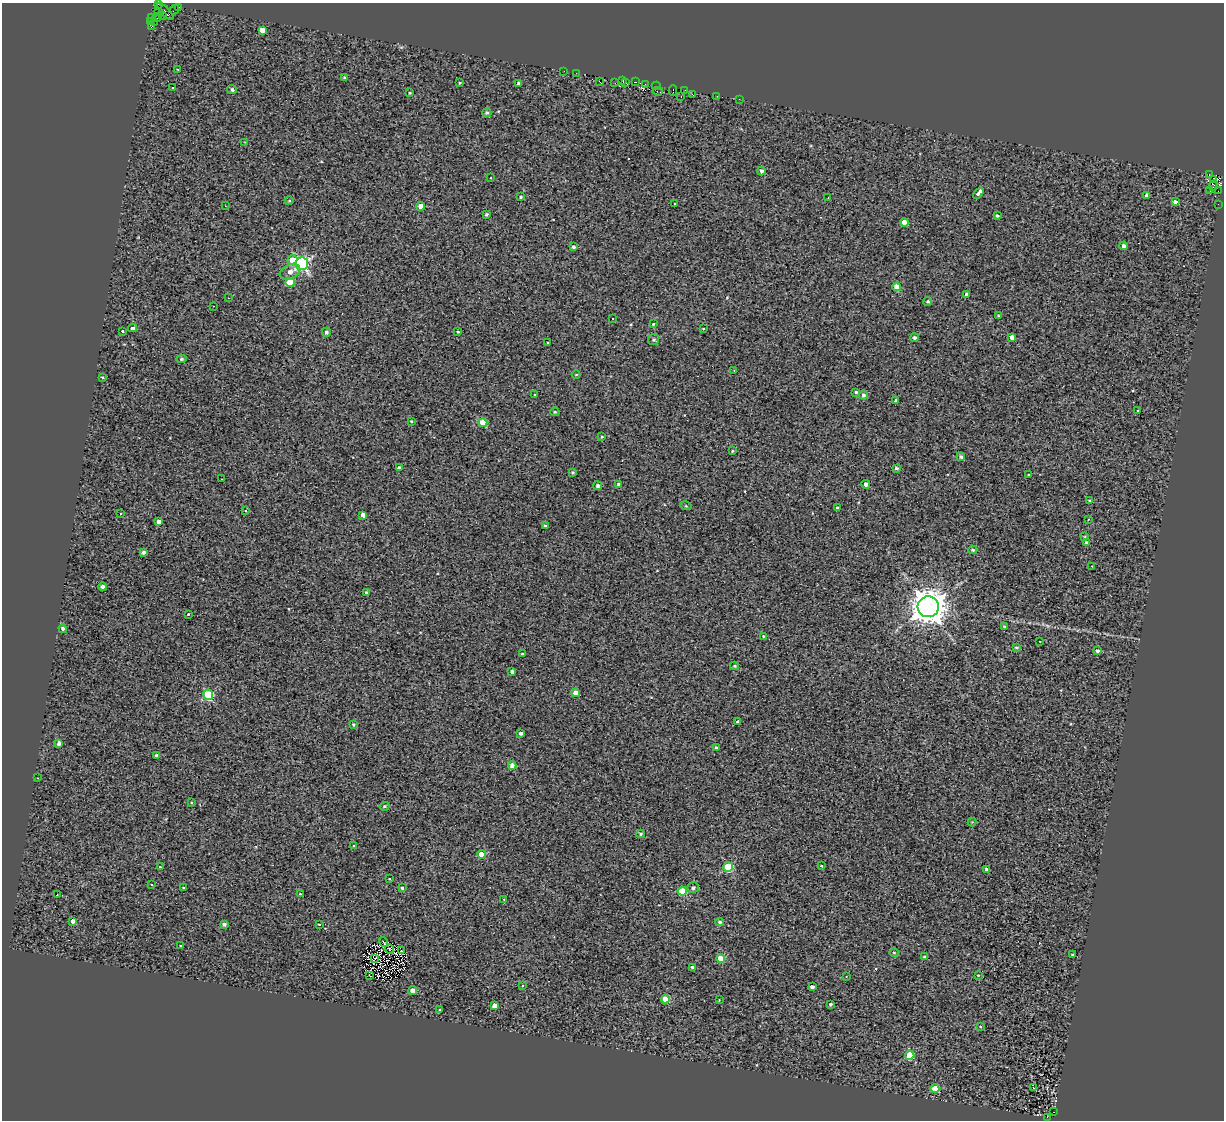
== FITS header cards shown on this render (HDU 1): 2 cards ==
NAXIS1  =                 1222
NAXIS2  =                 1118

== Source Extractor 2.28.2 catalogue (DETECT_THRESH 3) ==
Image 1222 x 1118 px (HDU 1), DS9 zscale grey, 1 PNG px = 1 image px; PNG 1226 x 1122 px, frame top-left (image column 1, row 1118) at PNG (2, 3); each listed source drawn as its Kron ellipse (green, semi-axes under 4 px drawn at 4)
Background 0.16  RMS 1.4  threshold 4.12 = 3 sigma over >= 5 px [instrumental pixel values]
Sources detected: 193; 3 with non-positive FLUX_AUTO (blend fragments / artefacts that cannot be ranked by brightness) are neither listed nor drawn; the other 190 listed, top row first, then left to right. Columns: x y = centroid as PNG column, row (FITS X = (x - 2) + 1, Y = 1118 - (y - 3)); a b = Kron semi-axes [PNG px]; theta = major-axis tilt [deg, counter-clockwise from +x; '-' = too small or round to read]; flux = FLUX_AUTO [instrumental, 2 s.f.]
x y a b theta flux
158 3 2 2 - 87
179 7 2 2 - 69
174 10 5 2 - 300
159 11 4 3 - 230
165 12 11 3 -44 260
163 16 3 2 - 360
151 17 3 3 - 72
157 18 4 2 - 410
151 22 3 3 - 190
154 23 3 2 - 240
151 27 4 2 - 1300
262 30 4 4 - 760
177 69 3 2 - 250
564 71 2 2 - 52
576 73 3 2 - 71
344 77 4 3 - 83
599 81 4 2 - 270
623 81 3 3 - 250
635 82 4 2 - 400
460 83 3 2 - 84
519 83 4 3 - 320
615 83 3 2 - 160
626 83 3 2 - 110
645 84 2 2 - 310
656 86 4 2 - 170
172 88 3 3 - 220
232 90 5 4 - 210
673 90 5 2 - 680
685 90 2 2 - 150
658 91 5 2 - 23
410 93 4 3 - 100
692 94 3 2 - 120
717 96 3 2 - 150
681 97 3 2 - 330
739 99 2 2 - 67
487 113 5 4 - 190
245 142 3 3 - 56
761 171 4 3 - 310
1209 174 3 2 - 130
491 178 3 2 - 150
1213 179 3 3 - 1100
1214 186 5 3 - 950
1210 191 3 2 - 79
1218 191 2 2 - 71
978 193 6 3 51 1000
1146 195 4 3 - 190
521 197 4 3 - 100
828 198 2 2 - 50
289 201 4 3 - 67
1175 202 4 4 - 370
675 203 3 3 - 170
1218 204 2 2 - 120
225 206 3 2 - 100
421 206 4 4 - 980
487 214 3 3 - 150
997 216 3 3 - 180
904 222 4 4 - 1300
1124 246 4 4 - 320
573 247 4 4 - 190
292 260 5 4 - 1400
302 264 6 6 - 17000
290 272 11 7 23 620
290 282 5 4 - 2000
897 287 4 4 - 1300
967 294 3 3 - 250
228 298 3 2 - 180
928 301 4 4 - 170
213 306 2 2 - 49
998 315 4 2 - 61
612 319 2 2 - 80
653 324 3 2 - 64
132 328 4 3 - 1400
703 329 3 3 - 190
122 331 3 3 - 330
458 331 4 3 - 87
326 332 4 4 - 240
1012 337 4 4 - 500
914 338 4 4 - 240
653 339 5 5 - 150
548 342 3 3 - 350
181 359 5 4 - 130
734 370 2 2 - 57
576 375 4 3 - 73
102 377 3 3 - 220
856 392 4 3 - 160
535 395 3 3 - 180
863 395 4 4 - 220
896 400 3 3 - 170
1138 410 3 3 - 130
555 412 4 4 - 130
411 421 2 2 - 79
483 423 5 4 - 2300
602 437 3 3 - 94
732 451 3 2 - 89
961 457 4 3 - 200
399 468 3 3 - 200
896 468 3 3 - 160
572 472 4 3 - 120
1028 475 3 3 - 230
222 479 2 2 - 56
618 484 4 3 - 270
866 484 4 4 - 330
598 486 4 4 - 220
1089 501 4 4 - 170
686 506 6 3 -17 87
837 507 3 3 - 94
246 511 3 3 - 170
120 514 3 3 - 260
363 515 4 4 - 440
1088 519 3 2 - 86
159 522 4 4 - 360
545 526 4 3 - 180
1085 537 4 3 - 93
1087 543 4 4 - 250
973 550 4 4 - 140
144 552 4 3 - 270
1092 566 3 2 - 67
103 587 4 4 - 270
366 593 4 3 - 260
928 607 10 10 - 170000
188 614 3 2 - 130
1004 626 3 3 - 92
63 629 4 4 - 250
763 636 4 3 - 110
1040 641 2 2 - 67
1017 647 4 3 - 120
1097 651 4 4 - 190
522 654 3 3 - 130
734 666 4 3 - 130
512 672 4 3 - 240
575 693 4 4 - 700
208 695 5 5 - 5200
738 722 3 3 - 2700
354 724 4 4 - 120
521 733 3 3 - 260
59 743 4 3 - 300
717 748 4 3 - 220
156 755 4 4 - 150
512 766 4 4 - 780
38 778 2 2 - 56
191 803 3 3 - 96
384 806 5 4 - 120
972 822 4 4 - 80
641 834 4 3 - 140
353 846 3 3 - 400
481 854 4 4 - 640
821 866 3 3 - 120
160 867 3 3 - 110
728 867 5 4 - 4400
986 869 3 3 - 210
389 879 3 3 - 190
151 885 3 3 - 160
184 888 4 3 - 220
402 888 4 3 - 130
693 888 6 5 - 230
682 891 4 4 - 3300
57 894 2 2 - 58
300 894 3 3 - 78
504 899 3 2 - 90
73 921 4 3 - 360
720 922 4 3 - 160
224 924 4 3 - 210
320 924 3 3 - 190
383 942 5 2 - 110
181 946 3 3 - 160
389 949 4 2 - 54
401 951 3 2 - 71
894 953 5 3 - 90
1072 955 3 3 - 170
925 957 4 3 - 140
721 958 4 4 - 1800
374 959 3 2 - 73
693 968 4 4 - 450
369 975 3 2 - 60
978 975 3 3 - 750
846 977 2 2 - 74
522 985 3 3 - 110
812 987 4 3 - 340
413 990 4 4 - 640
665 999 4 4 - 1700
719 1000 2 2 - 53
831 1004 3 3 - 160
495 1006 4 4 - 770
439 1010 3 2 - 150
980 1027 4 3 - 71
910 1055 4 4 - 3300
1033 1087 4 3 - 180
935 1089 4 4 - 2000
1054 1112 3 2 - 130
1047 1117 3 2 - 400
At the frame edge (FLAGS 8, measured only in part): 1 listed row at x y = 158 3
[3 non-positive-flux detections neither listed nor drawn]